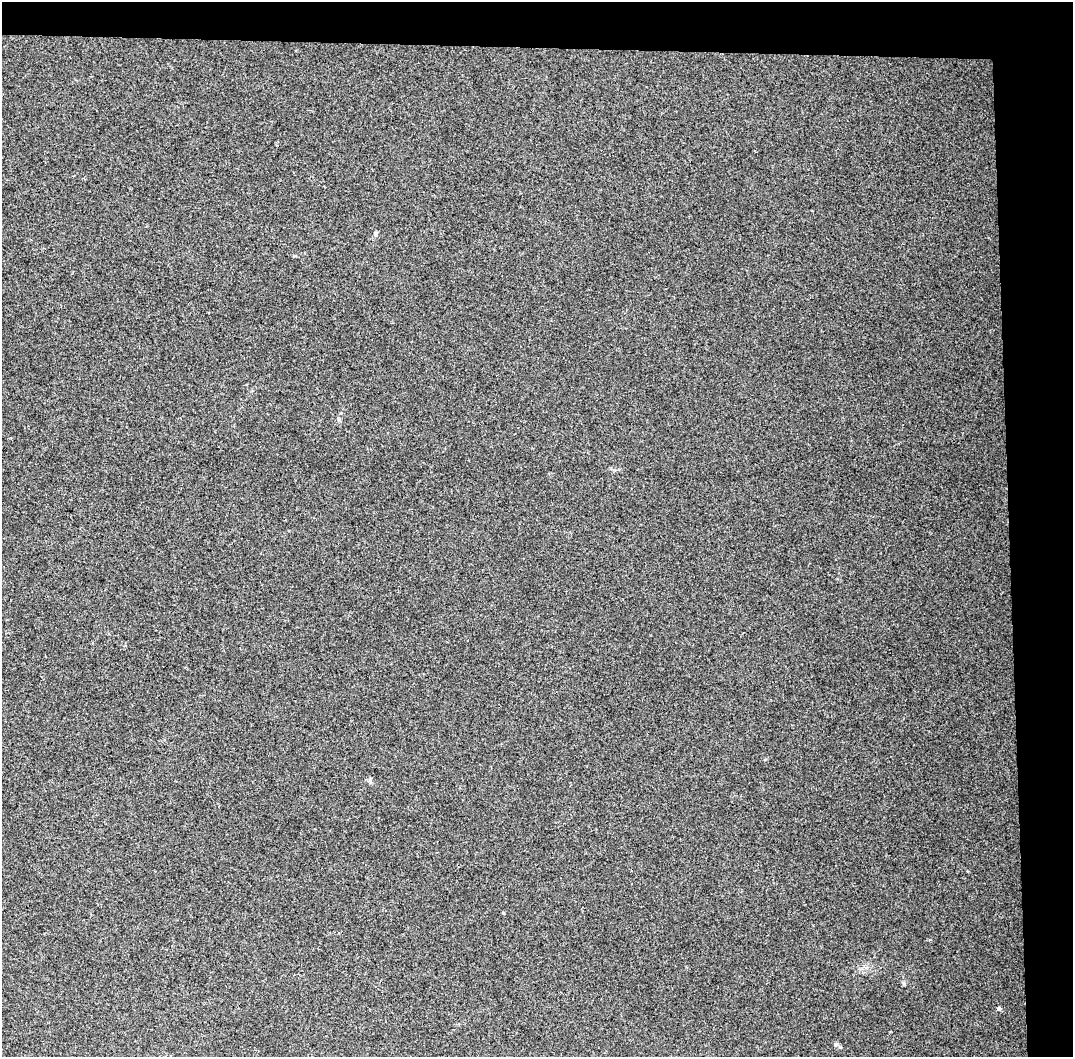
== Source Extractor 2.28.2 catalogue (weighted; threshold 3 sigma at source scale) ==
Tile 2 of 2 x 2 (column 2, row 1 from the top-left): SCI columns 1114-2184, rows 1055-2109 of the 2224 x 2109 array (HDU 1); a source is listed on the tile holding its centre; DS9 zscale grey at full resolution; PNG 1075 x 1059 px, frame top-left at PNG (2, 2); no overlay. Shown black and unused: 10% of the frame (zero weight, under 2 of 3 exposures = <1% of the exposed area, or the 3 px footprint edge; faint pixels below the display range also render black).
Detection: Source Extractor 2.28.2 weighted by HDU 2 'WHT'; one run over the whole footprint, this tile lists its part. Background 0.12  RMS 0.016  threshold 0.0705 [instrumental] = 3 sigma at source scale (4.5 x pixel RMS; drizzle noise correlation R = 1.50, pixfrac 1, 0.0396/0.0396 arcsec/px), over >= 5 px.
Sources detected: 3; all 3 listed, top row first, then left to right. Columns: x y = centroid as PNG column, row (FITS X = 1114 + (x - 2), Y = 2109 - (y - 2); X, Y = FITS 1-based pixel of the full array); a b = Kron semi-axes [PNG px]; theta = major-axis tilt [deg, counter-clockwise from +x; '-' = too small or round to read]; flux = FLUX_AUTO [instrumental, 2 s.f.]
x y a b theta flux
375 234 6 5 - 2.9
999 1008 5 5 - 2.8
836 1044 6 4 17 2.1